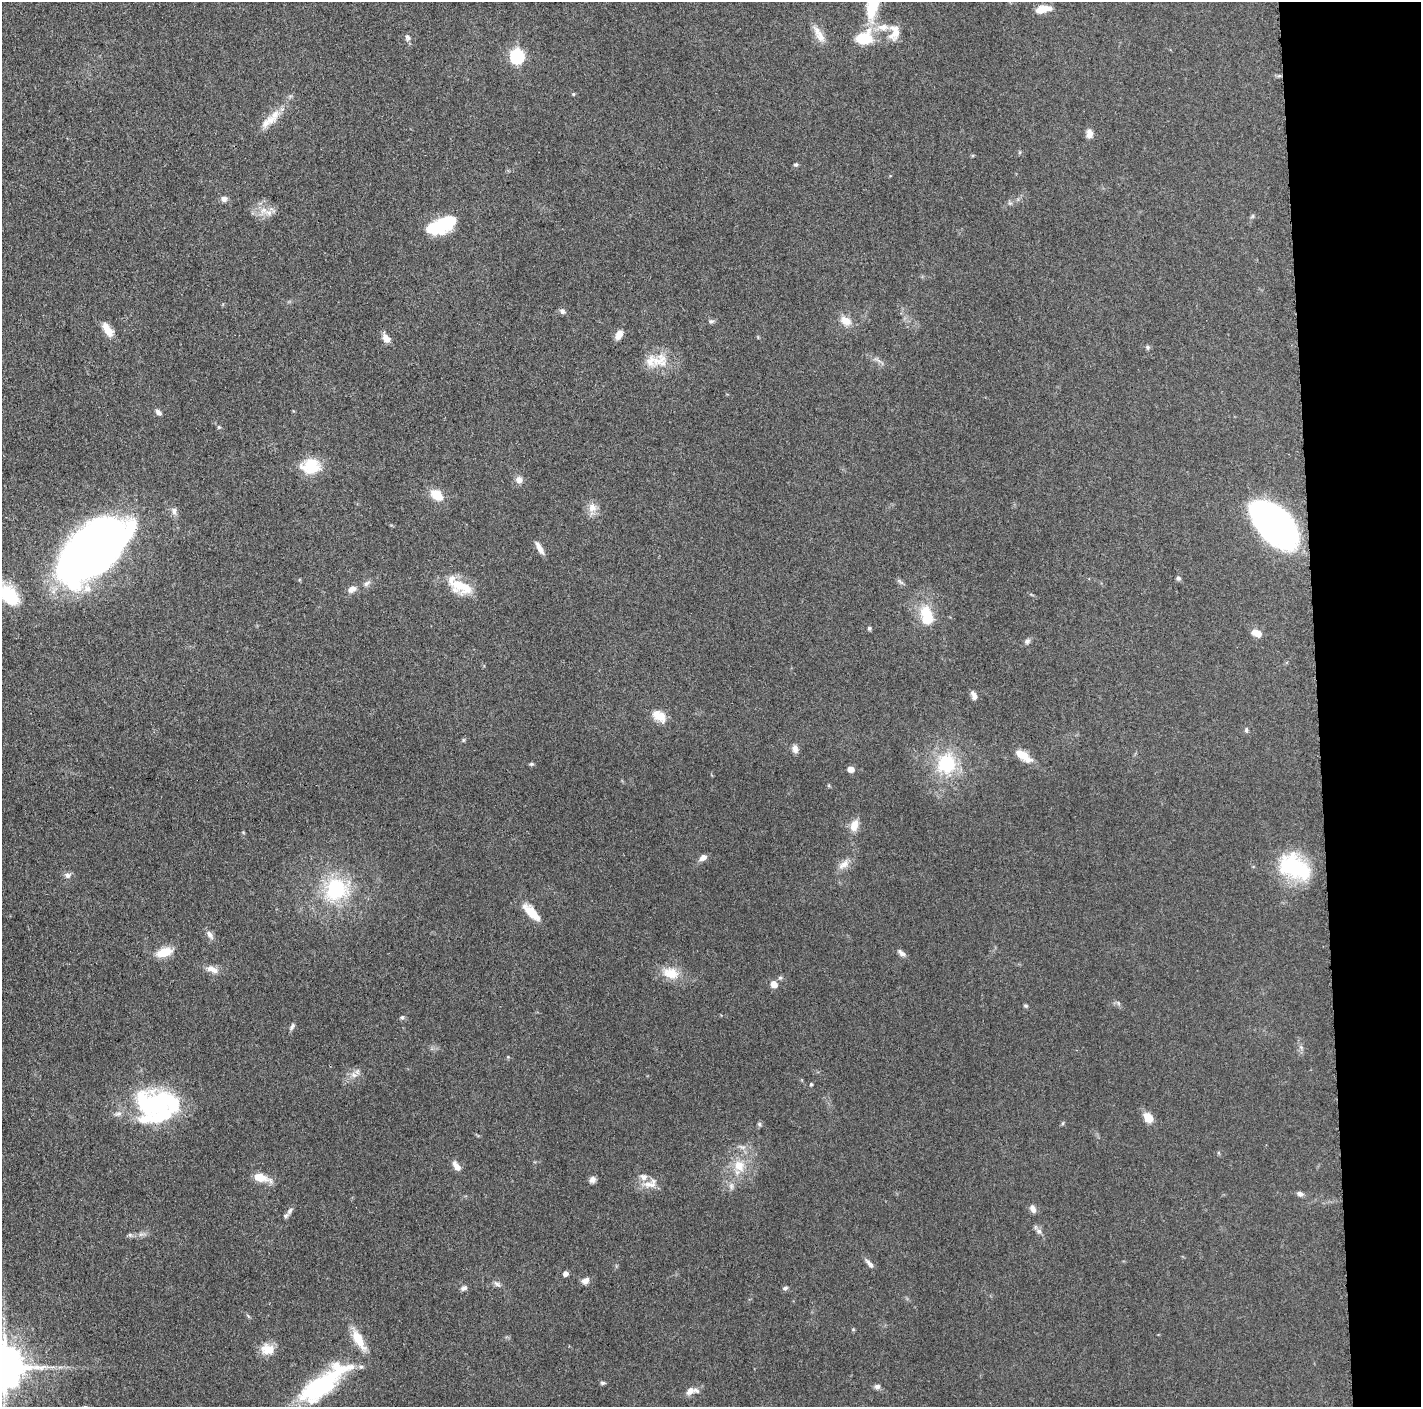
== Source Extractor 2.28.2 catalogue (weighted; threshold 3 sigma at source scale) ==
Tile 6 of 3 x 3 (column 3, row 2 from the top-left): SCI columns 2845-4263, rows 1423-2827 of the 4265 x 4250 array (HDU 1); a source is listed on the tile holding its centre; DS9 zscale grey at full resolution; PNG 1423 x 1409 px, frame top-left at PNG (2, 2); no overlay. Shown black and unused: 7% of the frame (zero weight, under 3 of 5 exposures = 1% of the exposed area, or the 3 px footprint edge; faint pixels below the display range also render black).
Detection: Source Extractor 2.28.2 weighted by HDU 2 'WHT'; one run over the whole footprint, this tile lists its part. Background 0.0485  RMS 0.0053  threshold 0.0237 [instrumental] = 3 sigma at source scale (4.5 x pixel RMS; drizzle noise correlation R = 1.50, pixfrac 1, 0.05/0.05 arcsec/px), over >= 5 px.
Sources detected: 116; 5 inside a brighter object's white glare — not listed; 10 inside a brighter listed object's ellipse — not listed separately; the other 101 listed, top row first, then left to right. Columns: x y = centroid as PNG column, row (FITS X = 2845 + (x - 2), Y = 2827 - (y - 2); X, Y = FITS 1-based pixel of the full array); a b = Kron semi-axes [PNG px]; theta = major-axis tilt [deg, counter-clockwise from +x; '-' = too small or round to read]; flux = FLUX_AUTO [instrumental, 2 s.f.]
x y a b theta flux
1043 9 15 7 10 8
894 33 19 12 84 7.5
819 34 27 9 -60 6.2
408 37 10 7 -64 1.7
864 38 22 17 22 18
517 56 7 6 - 98
573 94 5 3 - 0.48
271 119 17 13 18 6.9
1089 134 11 8 -90 3.2
796 164 6 5 - 0.96
224 199 8 8 - 2
263 210 11 7 30 3.9
437 227 26 15 17 26
562 311 8 6 -32 1.8
711 321 7 5 -9 1.2
845 321 13 10 -28 5.9
108 330 18 8 -58 7.3
619 334 10 6 63 4.6
386 338 11 7 -52 3.9
1148 347 7 6 - 0.94
877 360 15 3 -28 1.7
657 361 33 16 2 13
158 412 9 6 -43 1.7
219 427 5 4 - 0.74
311 466 21 17 4 17
519 480 9 8 - 3
437 495 13 8 -39 11
592 507 13 12 - 4.6
174 511 11 7 84 2.3
1274 524 47 25 -46 180
540 548 17 6 -60 3.4
92 554 80 37 50 330
1178 578 6 5 - 1.1
900 581 13 4 -39 1.2
367 583 11 6 39 1.8
462 586 33 15 -23 16
352 589 11 8 35 3.1
9 595 29 17 -41 23
927 616 27 15 -77 17
869 628 6 5 - 0.81
1256 633 12 7 -26 5.2
1027 641 8 6 33 1.5
974 695 11 6 -68 2.3
659 716 19 11 -33 7.1
1246 730 7 5 89 1.1
463 740 6 4 89 0.65
795 749 10 7 -82 2.5
1021 754 19 10 -26 6.6
946 763 25 23 86 30
531 764 6 5 - 0.83
851 769 7 6 - 3.3
854 826 15 9 72 5.5
703 857 9 6 35 2.9
844 864 19 9 40 4.5
1295 867 39 25 -29 41
67 875 9 8 - 2
336 889 25 22 31 42
532 912 24 9 -45 11
210 935 14 6 -56 2.4
164 952 16 9 17 11
901 953 12 6 -40 2.1
212 969 18 8 -23 3.9
671 973 22 15 -14 10
780 978 6 5 - 0.95
774 984 7 7 - 4.3
1118 1003 7 4 -46 1
1026 1006 6 4 -18 0.71
402 1017 6 6 - 1.1
292 1027 9 5 53 1.4
1301 1047 6 4 -19 0.86
354 1075 10 7 -21 2.9
811 1084 4 4 - 0.63
152 1104 46 31 -13 67
1148 1117 11 8 -54 7.1
1063 1123 5 3 - 0.64
759 1124 6 5 - 0.92
742 1147 11 5 -22 1.9
457 1166 10 5 -53 4.8
739 1166 16 13 -49 9.5
261 1178 18 8 -16 9.2
592 1179 8 7 - 2.2
650 1185 22 9 -2 5.7
731 1186 10 6 -83 1.9
1300 1194 7 6 - 2
1033 1209 9 7 -66 2.7
290 1211 11 5 54 1.7
1039 1231 8 7 - 1.9
130 1235 6 5 - 0.91
869 1263 15 5 -50 2.2
565 1274 5 5 - 2.2
585 1281 9 7 38 2.9
497 1284 11 6 -34 1.8
464 1288 8 6 23 1.7
785 1288 7 5 20 1.2
358 1340 30 10 -61 11
268 1349 16 13 -9 7.8
4 1367 11 11 - 2100
603 1383 7 5 -1 0.91
320 1386 60 22 35 60
877 1386 8 6 -8 1.6
691 1391 16 8 8 4.5
Isophote crosses this tile's border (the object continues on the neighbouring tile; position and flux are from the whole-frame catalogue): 2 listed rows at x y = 9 595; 4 1367